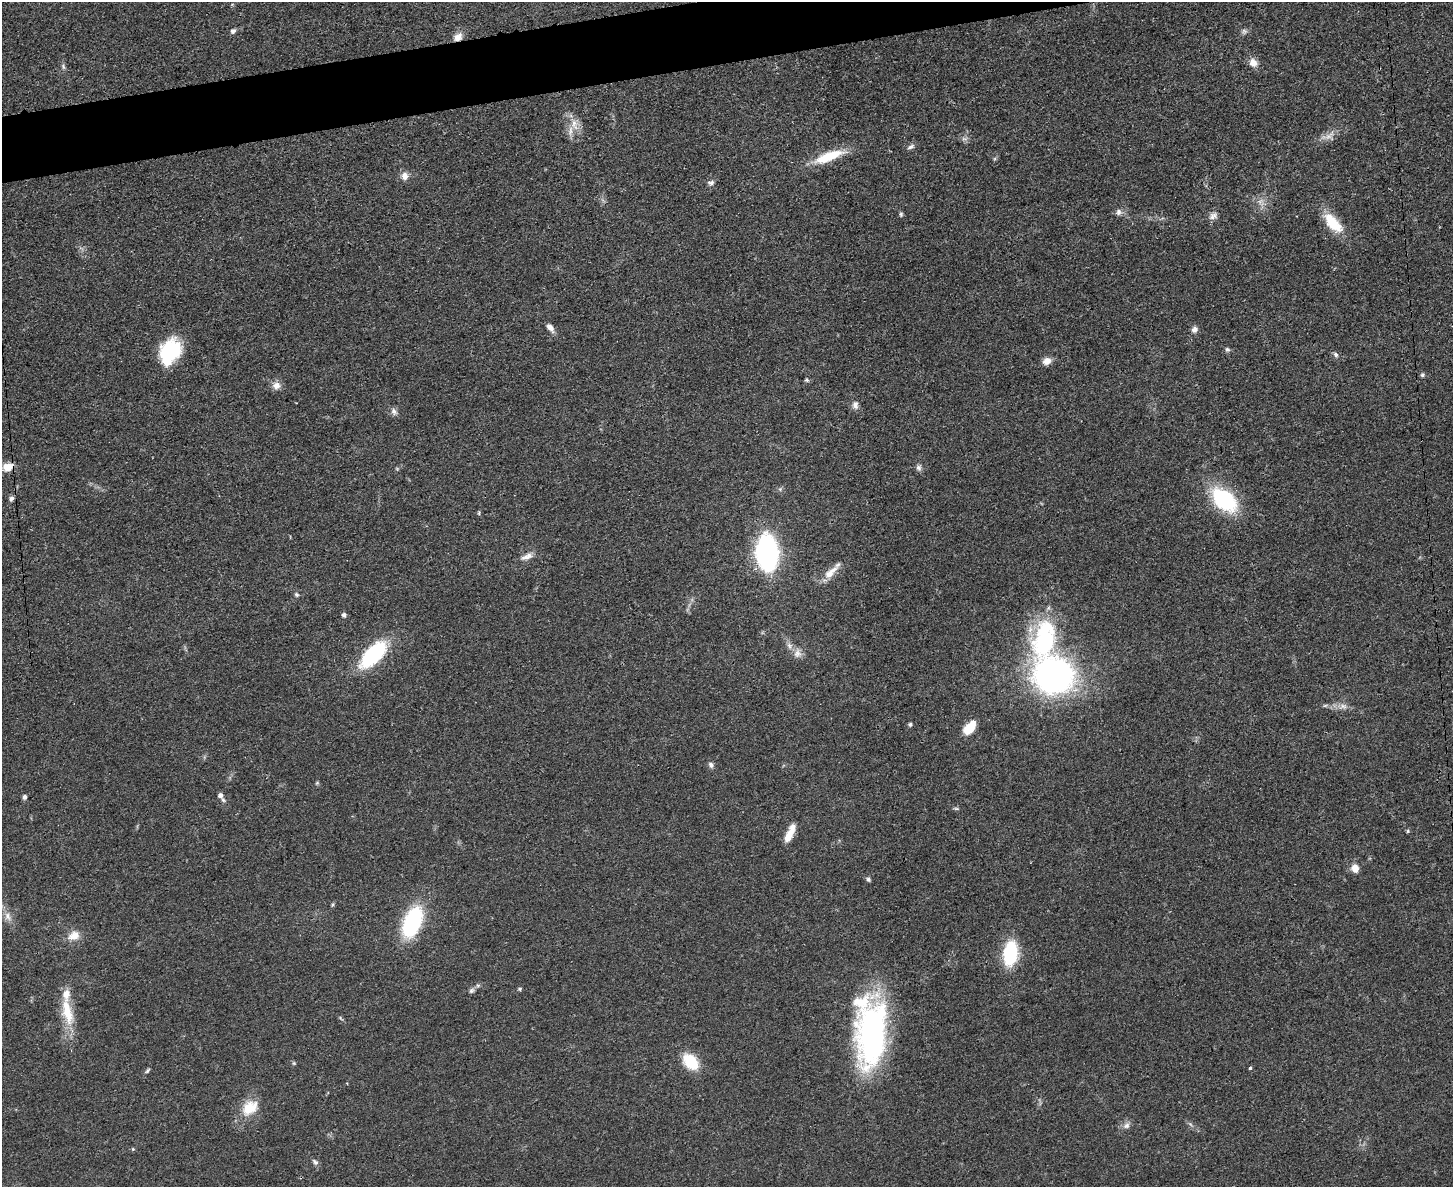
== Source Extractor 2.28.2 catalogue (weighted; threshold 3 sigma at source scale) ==
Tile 8 of 3 x 4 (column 2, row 3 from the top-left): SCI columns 1594-3044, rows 1198-2382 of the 4749 x 4765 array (HDU 1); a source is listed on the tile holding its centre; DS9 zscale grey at full resolution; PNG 1455 x 1189 px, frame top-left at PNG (2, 2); no overlay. Shown black and unused: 3% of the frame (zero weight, under 3 of 4 exposures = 2% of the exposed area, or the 3 px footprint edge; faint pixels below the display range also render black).
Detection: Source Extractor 2.28.2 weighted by HDU 2 'WHT'; one run over the whole footprint, this tile lists its part. Background 0.0457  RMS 0.0051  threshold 0.023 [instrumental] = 3 sigma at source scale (4.5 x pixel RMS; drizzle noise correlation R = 1.50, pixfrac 1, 0.05/0.05 arcsec/px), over >= 5 px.
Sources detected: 78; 1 inside a brighter object's white glare — not listed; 5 inside a brighter listed object's ellipse — not listed separately; the other 72 listed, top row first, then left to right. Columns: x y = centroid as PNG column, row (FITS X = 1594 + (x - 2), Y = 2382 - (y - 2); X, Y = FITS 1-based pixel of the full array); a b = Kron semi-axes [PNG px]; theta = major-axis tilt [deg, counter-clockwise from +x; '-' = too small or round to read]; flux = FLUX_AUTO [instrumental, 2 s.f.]
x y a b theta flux
233 31 7 6 - 1.4
1244 31 8 6 -69 1.2
458 37 12 9 35 4.3
1253 63 11 10 - 4.2
63 67 8 5 -71 1.1
574 124 19 8 -76 5.7
1328 136 23 8 14 4.3
964 139 10 4 0 1.4
911 147 11 5 24 1.7
829 156 40 11 21 17
405 176 10 8 -87 3.4
711 183 9 6 13 1.6
1118 212 9 8 - 2.1
901 214 6 5 - 0.84
1213 216 14 7 31 2.6
1333 223 27 12 -48 16
550 327 11 6 -50 3.2
1194 329 8 7 - 2.3
1227 349 7 6 - 1.1
171 350 24 21 30 31
1336 355 8 6 -48 1.4
1047 361 10 8 24 4.2
1422 375 6 5 - 0.87
807 380 6 4 -46 0.82
276 385 12 10 12 3.4
855 405 11 7 -86 2.4
394 411 11 7 -62 2
8 467 12 9 18 6
919 468 8 7 - 1.7
780 489 5 5 - 0.91
11 499 7 6 - 1.5
1224 500 31 19 -43 41
479 513 7 3 82 0.58
767 553 20 12 -86 190
527 556 18 7 22 3.5
830 573 24 9 43 6.8
296 594 6 5 - 0.99
344 615 5 5 - 1.4
1045 639 58 30 77 67
797 653 13 11 81 3.6
373 654 22 11 45 69
1054 676 30 27 -8 180
1325 705 7 4 1 0.88
1343 706 13 7 5 3.2
910 724 5 4 - 0.89
969 728 12 7 48 16
711 765 8 6 -60 1.7
317 783 6 4 45 0.64
221 795 6 6 - 1.8
25 797 6 5 - 1.4
956 808 8 4 -8 0.73
1408 831 5 5 - 0.64
790 833 23 8 65 6.8
1355 868 8 7 - 5.4
868 879 7 5 -70 1
333 905 7 3 71 0.74
8 916 12 8 -71 3.6
412 922 32 16 69 53
74 936 16 11 27 6.1
1010 953 24 13 83 34
520 989 5 4 - 0.72
471 991 8 6 44 1.4
67 1012 38 13 -76 16
872 1034 70 30 85 130
690 1062 14 10 -47 21
294 1063 5 5 - 0.68
1250 1068 3 3 - 1.1
147 1071 8 4 49 0.89
250 1108 23 16 39 13
1126 1125 10 8 38 2.5
133 1149 5 4 - 0.61
315 1162 9 6 -48 1.5
Overlapping masked pixels (flux is a lower limit): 2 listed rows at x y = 458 37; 8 467